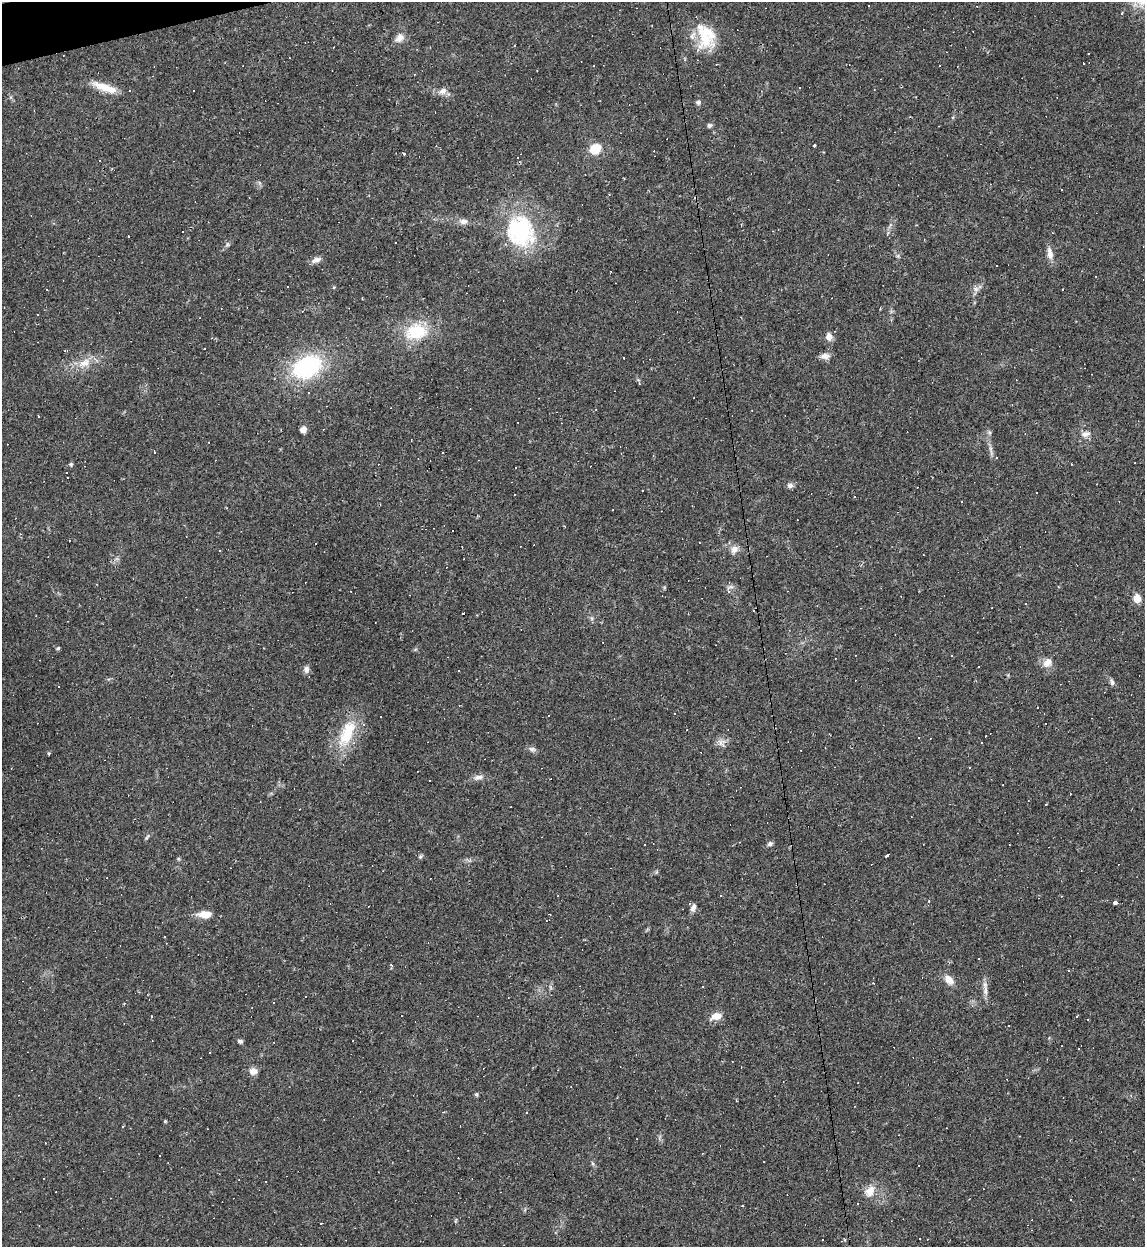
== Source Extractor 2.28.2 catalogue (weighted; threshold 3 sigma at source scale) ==
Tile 11 of 4 x 4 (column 3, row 3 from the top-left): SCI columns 2423-3565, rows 1246-2490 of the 4959 x 4984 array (HDU 1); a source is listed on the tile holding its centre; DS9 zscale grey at full resolution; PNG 1147 x 1249 px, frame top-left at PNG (2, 2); no overlay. Shown black and unused: <1% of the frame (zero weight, under 2 of 3 exposures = <1% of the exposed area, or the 3 px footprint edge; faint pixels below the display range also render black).
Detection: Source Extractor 2.28.2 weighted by HDU 2 'WHT'; one run over the whole footprint, this tile lists its part. Background 0.0561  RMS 0.0052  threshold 0.0234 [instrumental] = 3 sigma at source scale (4.5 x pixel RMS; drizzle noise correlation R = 1.50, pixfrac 1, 0.05/0.05 arcsec/px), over >= 5 px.
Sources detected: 200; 93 cosmic-ray / hot-pixel residue — not listed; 5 inside a brighter listed object's ellipse — not listed separately; the other 102 listed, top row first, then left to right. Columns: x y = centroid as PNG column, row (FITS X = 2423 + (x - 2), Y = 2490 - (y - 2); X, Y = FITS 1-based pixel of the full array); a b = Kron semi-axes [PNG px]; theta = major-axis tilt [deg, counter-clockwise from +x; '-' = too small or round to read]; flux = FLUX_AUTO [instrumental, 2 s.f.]
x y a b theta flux
399 38 13 9 36 3.5
705 39 36 19 -64 18
1089 53 3 3 - 8.1
1083 63 3 2 - 0.77
939 66 3 2 - 0.56
106 88 32 9 -19 9.2
194 90 2 2 - 0.52
442 91 11 8 26 3
698 102 6 6 - 1.2
709 125 6 6 - 1.1
815 145 3 3 - 6.1
595 149 11 10 - 11
404 154 3 3 - 1.8
463 221 11 7 2 2.6
520 231 32 27 -71 55
128 236 2 2 - 0.4
395 243 3 2 - 0.36
227 244 7 5 62 1
1050 253 16 7 -80 3.9
316 260 12 6 22 2.8
334 287 5 3 - 0.43
47 289 3 2 - 0.57
976 289 7 7 - 1.8
1063 289 2 2 - 0.49
415 332 29 22 16 21
829 337 9 7 -83 3.4
825 356 10 7 2 3.2
624 358 3 3 - 0.88
84 363 20 9 33 6.6
307 367 24 17 26 64
309 392 3 2 - 0.58
38 416 3 3 - 1.4
303 429 7 6 - 2.9
1085 434 13 7 10 2.8
990 448 7 4 -72 1.2
154 452 3 2 - 0.32
71 464 5 5 - 0.94
1071 464 2 2 - 0.29
790 485 9 7 1 1.6
642 490 3 3 - 0.78
1036 493 3 3 - 8.3
453 530 3 3 - 1.8
69 540 2 2 - 0.44
316 543 2 2 - 0.34
734 549 12 9 47 3.2
219 551 3 2 - 0.43
728 592 4 4 - 2.1
1137 598 8 7 - 5.5
58 648 5 4 - 0.7
952 655 3 3 - 1.1
1047 663 14 10 55 4.2
979 667 3 2 - 0.75
306 669 9 7 80 2
459 670 2 2 - 0.49
1112 682 10 5 -69 1.4
1037 708 2 2 - 0.32
1045 724 3 2 - 0.79
347 733 41 17 68 20
918 737 3 3 - 1.9
721 742 12 10 6 2.9
982 742 3 2 - 0.83
532 749 10 6 -14 1.6
49 753 4 3 - 0.63
970 767 3 2 - 0.45
478 777 13 6 8 2.6
1046 804 3 3 - 1.6
147 837 9 4 51 0.88
770 844 6 5 - 1.4
644 845 3 3 - 0.87
887 855 4 3 - 1.9
420 857 6 5 - 0.83
179 859 6 4 -70 0.61
721 896 3 2 - 0.74
929 901 4 3 - 0.43
1115 902 4 3 - 2.1
693 908 11 6 70 2
204 914 14 8 -1 6.5
391 965 5 3 - 0.54
949 980 13 8 -49 4.6
873 983 3 2 - 0.45
703 986 3 2 - 0.35
985 990 15 6 -83 3
305 996 3 2 - 0.43
151 1016 4 2 - 0.35
717 1016 12 8 11 5.1
1009 1025 3 2 - 0.29
240 1041 6 4 -18 1.3
274 1042 2 2 - 0.3
1079 1048 4 3 - 2
210 1053 3 2 - 0.45
558 1070 3 2 - 0.37
253 1071 11 8 6 3.3
476 1094 4 4 - 0.84
443 1112 3 3 - 0.5
526 1112 3 3 - 0.45
165 1121 4 4 - 0.49
703 1153 3 2 - 0.5
160 1155 2 2 - 0.44
764 1162 2 2 - 0.36
870 1191 17 12 57 6.1
1071 1199 3 2 - 0.49
321 1223 3 2 - 0.24
Unlisted compact peaks at least as high as the median listed source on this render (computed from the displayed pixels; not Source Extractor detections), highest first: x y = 898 256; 656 872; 593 1164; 664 587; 989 432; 592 618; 415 649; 1008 675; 11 97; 455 1221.